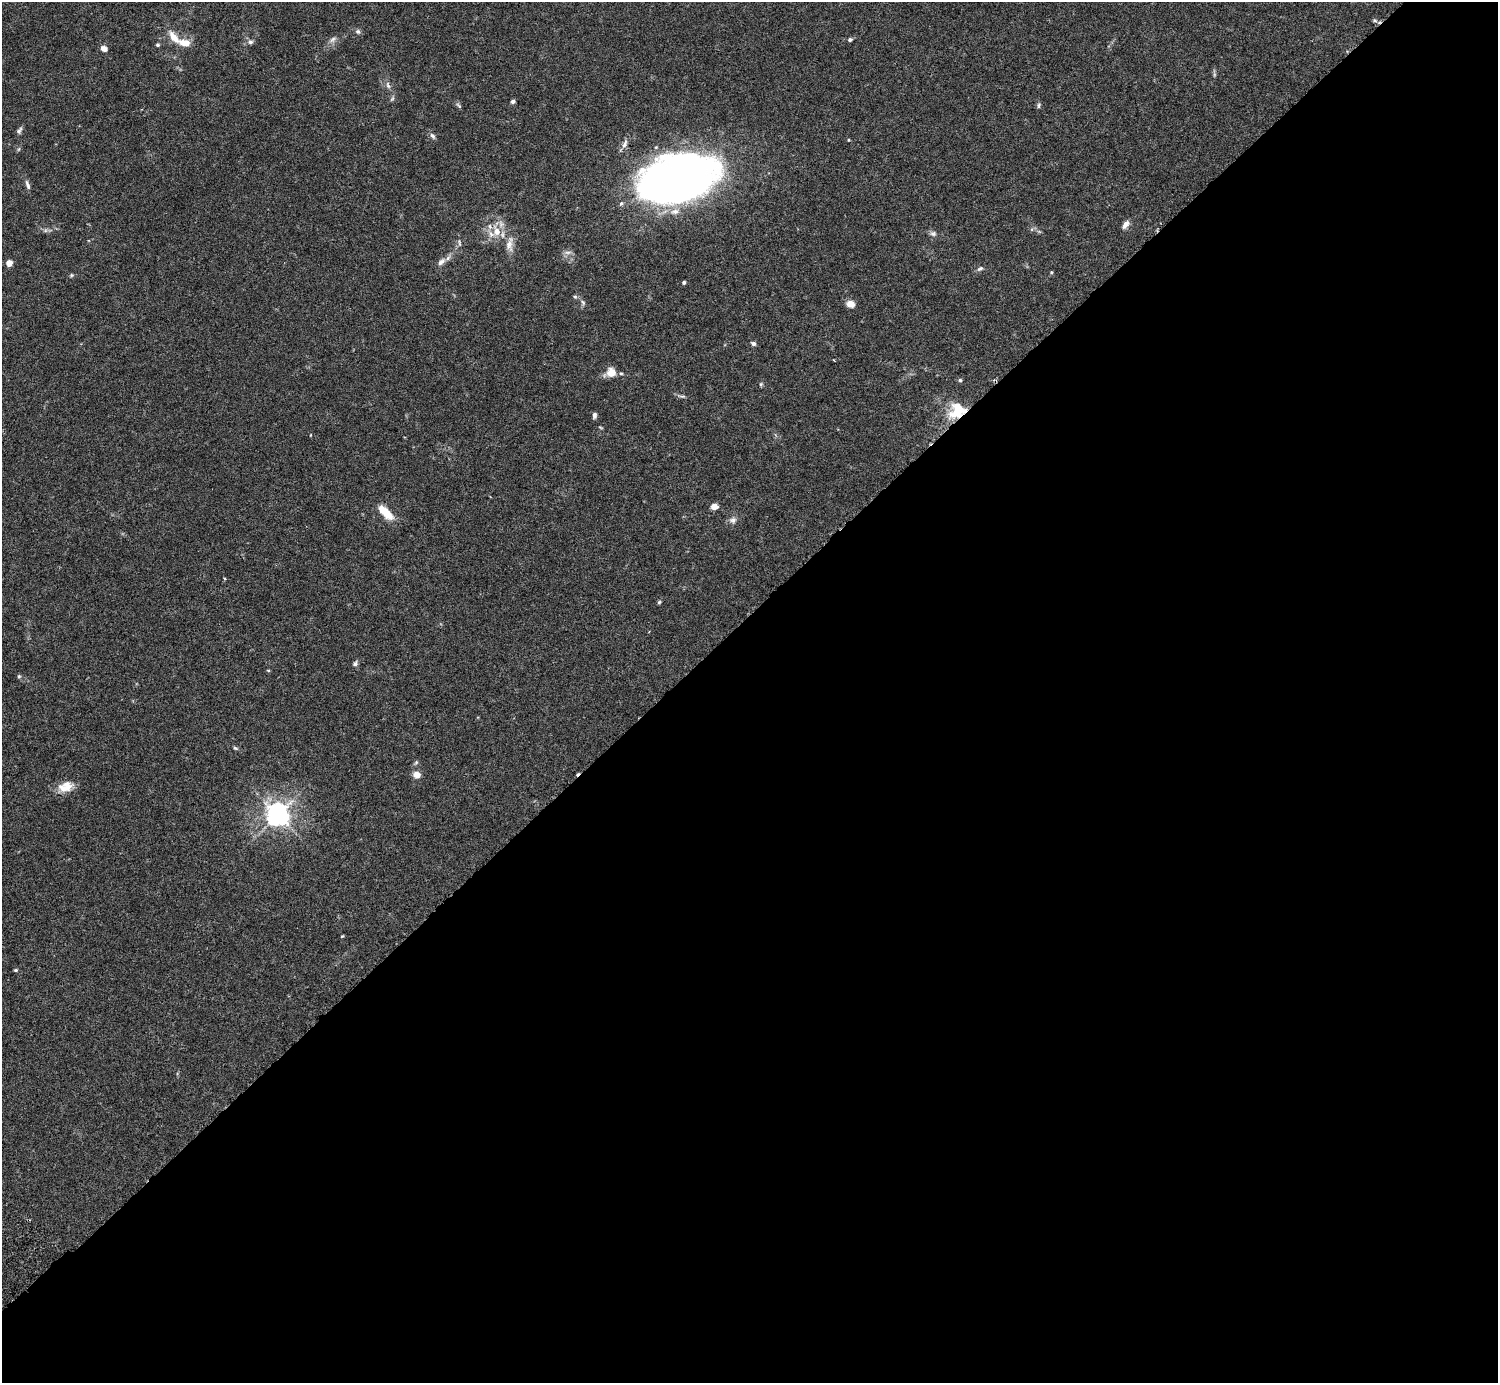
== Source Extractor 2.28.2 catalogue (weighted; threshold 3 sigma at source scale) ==
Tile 12 of 4 x 4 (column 4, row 3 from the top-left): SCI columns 4531-6026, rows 1586-2966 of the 6074 x 6074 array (HDU 1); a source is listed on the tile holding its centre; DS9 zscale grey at full resolution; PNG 1500 x 1385 px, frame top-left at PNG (2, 2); no overlay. Shown black and unused: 55% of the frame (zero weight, under 3 of 6 exposures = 3% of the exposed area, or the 3 px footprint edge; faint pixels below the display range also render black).
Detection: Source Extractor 2.28.2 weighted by HDU 2 'WHT'; one run over the whole footprint, this tile lists its part. Background 0.0147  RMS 0.002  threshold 0.0081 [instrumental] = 3 sigma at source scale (4.09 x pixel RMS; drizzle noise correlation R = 1.36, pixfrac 0.8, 0.05/0.05 arcsec/px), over >= 5 px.
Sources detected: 63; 2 too faint to see at this stretch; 1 cosmic-ray / hot-pixel residue — not listed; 4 inside a brighter listed object's ellipse — not listed separately; the other 56 listed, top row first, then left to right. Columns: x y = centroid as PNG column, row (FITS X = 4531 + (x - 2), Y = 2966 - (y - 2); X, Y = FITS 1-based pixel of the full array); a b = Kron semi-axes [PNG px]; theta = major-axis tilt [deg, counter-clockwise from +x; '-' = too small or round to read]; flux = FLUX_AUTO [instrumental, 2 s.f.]
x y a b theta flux
1375 20 7 5 -3 0.32
358 32 7 6 - 0.45
174 38 19 8 -50 2.3
333 39 10 7 39 0.72
850 40 6 5 - 0.34
250 42 7 6 - 0.54
158 45 5 5 - 0.31
104 49 6 5 - 1.4
388 85 11 5 -72 0.6
392 99 8 4 54 0.33
513 101 4 4 - 0.47
1039 105 9 4 79 0.32
459 106 10 4 -45 0.34
19 131 10 5 63 0.5
433 136 10 6 -52 0.5
848 140 4 3 - 0.17
625 144 13 6 67 0.86
678 179 64 35 16 190
27 185 15 5 -71 0.64
1126 224 10 6 52 1
46 230 6 4 71 0.3
497 231 18 12 -72 3.1
933 234 9 7 -2 0.59
459 243 12 5 -80 0.55
509 244 24 10 83 2.1
568 252 12 5 6 0.65
441 262 14 7 43 1.1
9 263 4 4 - 3
980 269 9 5 31 0.46
1051 272 5 3 - 0.19
71 275 6 5 - 0.27
684 282 4 4 - 0.35
575 297 6 5 - 0.3
583 302 8 5 -63 0.43
851 304 8 7 - 1.8
753 343 6 5 - 0.49
611 372 13 10 24 2.1
960 380 5 5 - 0.28
761 384 6 4 90 0.25
682 396 10 4 -5 0.41
957 410 23 18 39 5.8
594 415 7 5 84 0.53
714 506 6 5 - 1.5
385 512 23 9 -44 3.2
733 520 11 8 0 0.84
659 602 5 4 - 0.25
355 664 7 5 53 0.53
268 670 5 3 - 0.16
19 676 6 4 -68 0.29
235 748 7 4 -27 0.3
416 762 7 5 63 0.32
417 775 7 6 - 1.7
66 787 20 12 20 2.7
277 815 7 7 - 160
342 936 5 3 - 0.15
16 970 5 4 - 0.23
Overlapping masked pixels (flux is a lower limit): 1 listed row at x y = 957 410